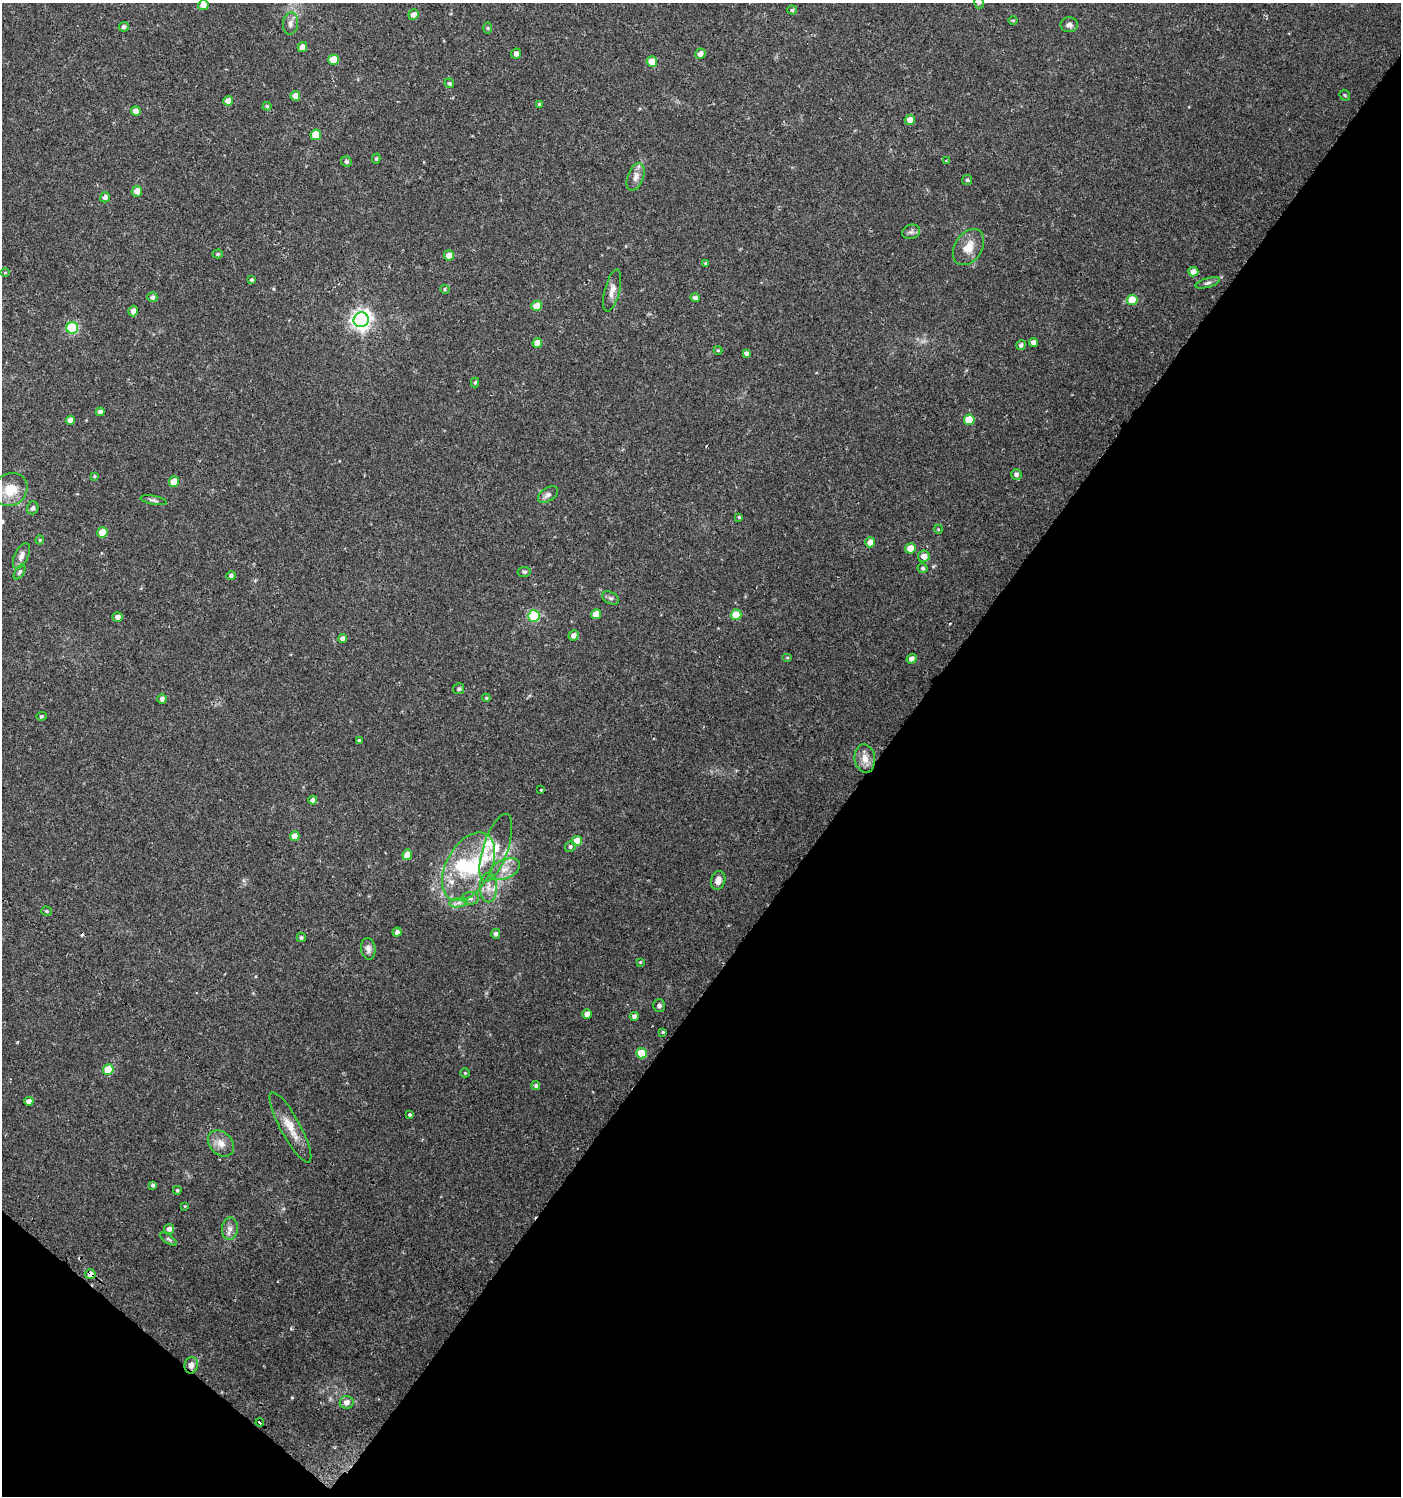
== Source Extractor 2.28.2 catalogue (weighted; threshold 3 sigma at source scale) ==
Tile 15 of 4 x 4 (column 3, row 4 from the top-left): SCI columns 3043-4441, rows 2-1495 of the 6032 x 6001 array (HDU 1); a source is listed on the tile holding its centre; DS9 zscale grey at full resolution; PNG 1403 x 1498 px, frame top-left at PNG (2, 3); each listed source drawn as its Kron ellipse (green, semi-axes under 4 px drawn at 4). Shown black and unused: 39% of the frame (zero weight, under 2 of 3 exposures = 1% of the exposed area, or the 3 px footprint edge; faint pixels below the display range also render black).
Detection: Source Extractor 2.28.2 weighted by HDU 2 'WHT'; one run over the whole footprint, this tile lists its part. Background 0.025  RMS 0.0041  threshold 0.0186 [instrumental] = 3 sigma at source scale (4.5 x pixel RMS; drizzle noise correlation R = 1.50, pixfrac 1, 0.0396/0.0396 arcsec/px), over >= 5 px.
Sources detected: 141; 1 inside a brighter object's white glare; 3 cosmic-ray / hot-pixel residue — neither listed nor drawn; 5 inside a brighter listed object's ellipse — not listed separately; the other 132 listed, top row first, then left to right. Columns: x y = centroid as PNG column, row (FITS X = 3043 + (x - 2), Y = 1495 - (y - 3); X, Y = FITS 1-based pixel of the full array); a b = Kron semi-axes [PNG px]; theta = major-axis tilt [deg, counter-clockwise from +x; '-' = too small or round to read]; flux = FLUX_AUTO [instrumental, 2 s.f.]
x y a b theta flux
979 3 6 5 - 0.68
203 5 5 5 - 2.8
792 10 5 4 - 0.6
413 15 5 5 - 2.3
1013 20 4 3 - 0.37
290 23 11 7 84 2
1069 25 8 7 - 1.6
124 27 5 4 - 1.3
488 28 6 4 -89 0.52
302 47 5 4 - 2.9
516 54 5 5 - 1.7
700 54 5 5 - 2.3
334 60 5 5 - 8.7
652 62 5 5 - 6.1
449 83 5 4 - 0.75
1345 95 6 4 -46 0.52
295 96 5 5 - 3.5
228 101 5 4 - 3.2
539 104 4 3 - 0.71
267 106 4 4 - 0.49
136 111 5 5 - 2.9
910 120 5 5 - 3.2
316 135 5 5 - 8.1
376 159 5 4 - 0.57
946 161 3 2 - 0.39
346 162 5 5 - 1
635 177 14 8 70 2.8
967 180 5 5 - 0.63
137 191 5 5 - 3
105 197 5 4 - 1.4
911 232 9 7 17 1.3
968 247 19 13 57 6.1
218 254 5 4 - 0.63
449 255 5 5 - 2.9
706 263 4 4 - 0.64
1193 272 5 5 - 2.7
5 273 5 3 - 0.35
252 280 3 3 - 0.54
1208 283 12 4 16 1.2
445 289 5 4 - 0.53
612 291 21 7 75 3.1
152 297 5 5 - 1.3
695 298 5 4 - 1.4
1132 300 5 5 - 10
537 306 5 5 - 5.3
133 311 5 5 - 2.4
361 320 7 7 - 210
72 328 6 5 - 32
1033 342 4 4 - 1.9
537 343 5 4 - 4
1021 345 5 4 - 1.2
718 350 4 4 - 0.41
746 353 4 4 - 1.1
475 382 5 4 - 0.65
100 412 4 4 - 1.8
70 420 4 4 - 2.4
969 420 5 5 - 10
1016 474 5 5 - 1.4
94 476 4 4 - 0.4
174 481 5 5 - 4.7
10 490 18 15 41 8.9
548 495 11 6 33 1.6
154 500 14 4 -11 1
33 508 6 5 - 1.2
739 517 4 4 - 0.41
938 529 4 3 - 0.42
103 532 5 5 - 8.5
40 540 4 4 - 0.43
870 542 5 5 - 3
910 548 5 5 - 4.9
21 556 14 6 65 2.3
924 556 6 6 - 3.1
923 568 5 5 - 0.78
20 572 8 4 57 0.81
524 572 6 5 - 0.73
231 576 5 4 - 0.94
611 598 9 5 -26 1
596 614 5 5 - 5.7
736 615 5 5 - 9.8
534 616 6 5 - 28
118 617 5 4 - 1.7
574 635 5 5 - 1.8
343 639 4 4 - 1.7
787 658 5 3 - 0.38
911 659 5 4 - 1.7
459 689 5 5 - 0.76
486 698 4 3 - 0.45
162 699 5 4 - 1.2
41 716 5 4 - 0.55
359 740 4 3 - 0.63
865 758 14 10 -82 4.1
541 790 3 2 - 0.42
313 800 4 4 - 1.5
295 836 5 4 - 3.9
577 841 5 5 - 8.2
570 847 5 5 - 0.84
496 848 35 12 71 8.2
407 855 5 4 - 6.4
469 867 37 22 61 24
505 869 16 9 23 4.6
718 880 9 7 73 2.8
488 888 14 8 -90 3.8
470 898 8 6 1 1.4
459 903 9 4 9 1.4
46 911 5 4 - 0.59
397 932 4 4 - 1.6
496 934 5 4 - 1.1
301 938 4 4 - 0.83
368 949 11 7 -83 1.8
640 962 3 3 - 0.34
659 1006 6 6 - 0.82
587 1014 4 4 - 3.2
634 1016 4 4 - 1.7
663 1032 3 3 - 0.5
641 1053 5 5 - 11
108 1070 5 5 - 10
465 1073 5 4 - 0.45
536 1086 4 4 - 0.87
29 1101 4 4 - 2.1
409 1115 3 3 - 1.3
290 1127 39 10 -61 7.3
221 1143 15 11 -46 3.9
153 1185 4 3 - 0.97
177 1190 4 4 - 0.59
185 1206 4 3 - 0.35
169 1229 5 5 - 1.5
230 1229 11 8 86 2.2
168 1239 10 4 -33 0.86
90 1274 5 5 - 2.4
191 1365 8 7 - 2.4
347 1402 7 6 - 2.3
260 1423 4 3 - 6.3
Overlapping masked pixels (flux is a lower limit): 2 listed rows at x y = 90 1274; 191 1365
Isophote crosses this tile's border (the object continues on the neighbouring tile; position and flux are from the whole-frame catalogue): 2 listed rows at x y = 979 3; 203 5